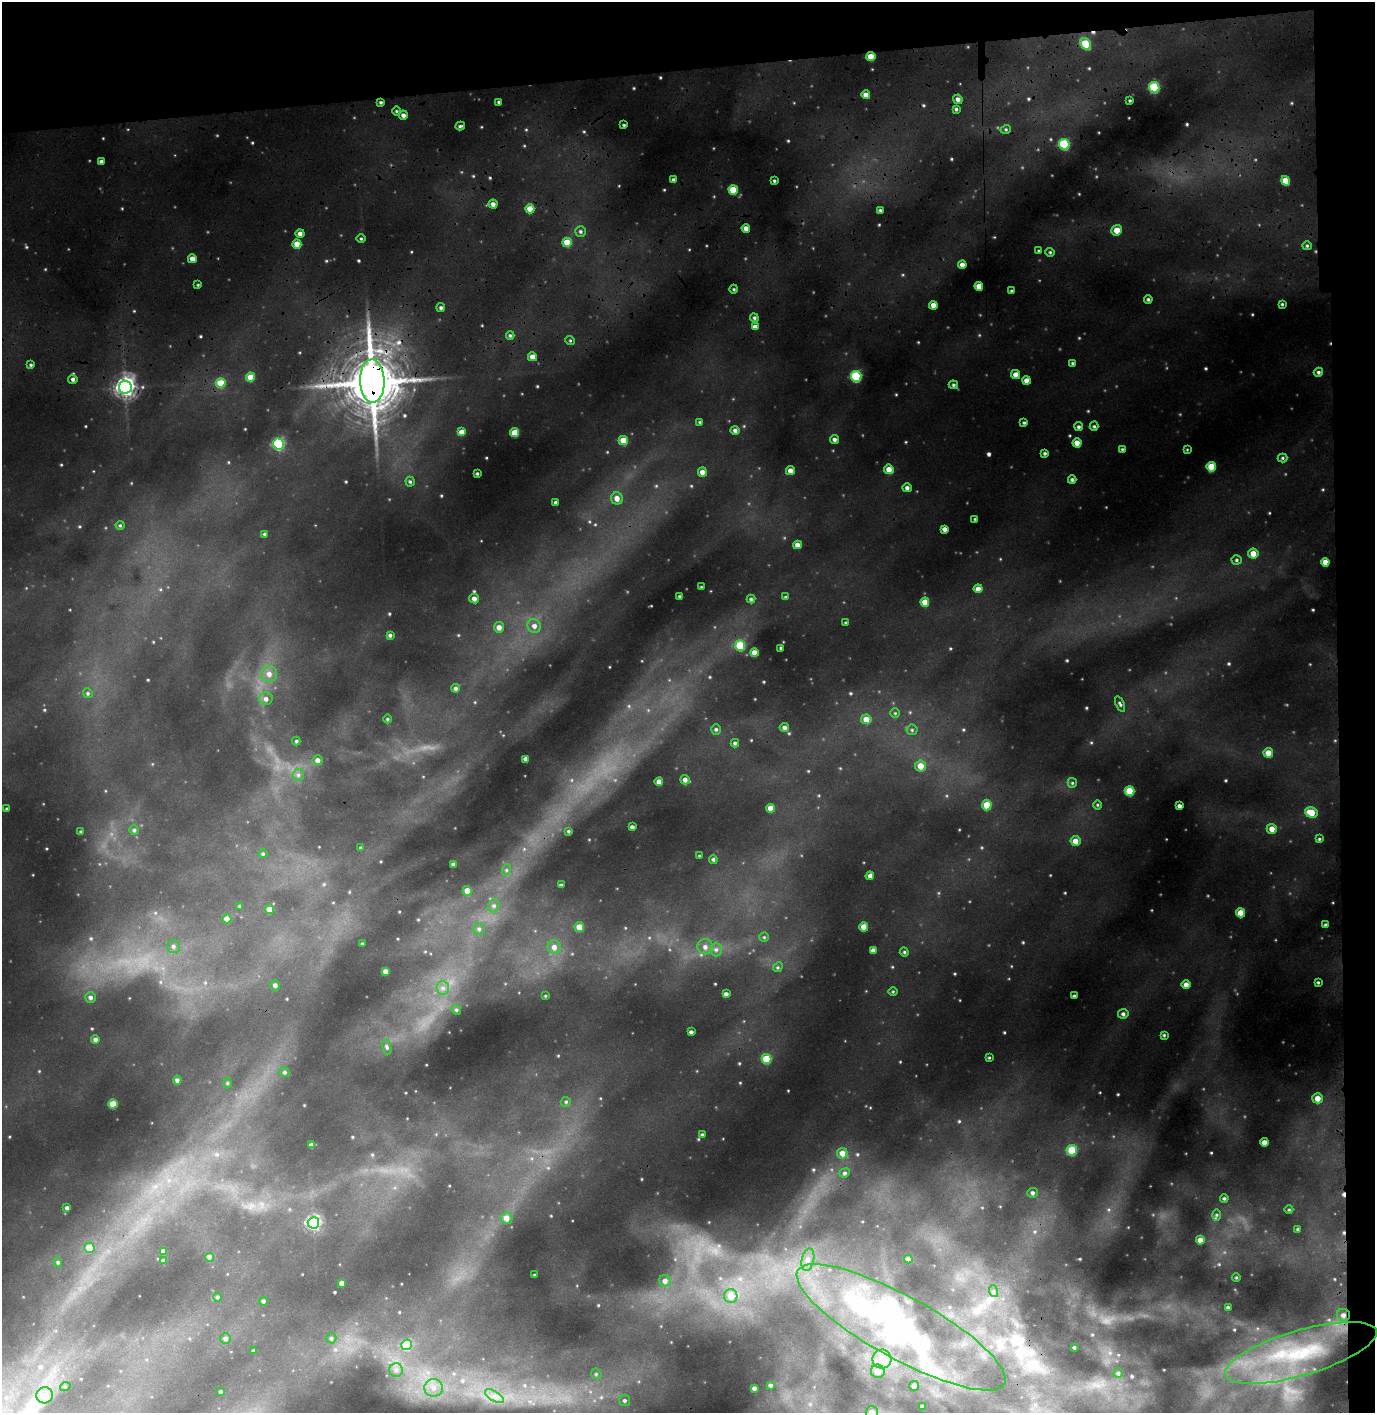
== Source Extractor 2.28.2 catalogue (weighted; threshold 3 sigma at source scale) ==
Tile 3 of 3 x 3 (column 3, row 1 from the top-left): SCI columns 2907-4279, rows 3383-4793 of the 4545 x 5356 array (HDU 1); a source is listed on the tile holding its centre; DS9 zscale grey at full resolution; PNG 1377 x 1415 px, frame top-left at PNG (2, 2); each listed source drawn as its Kron ellipse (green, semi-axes under 4 px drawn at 4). Shown black and unused: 8% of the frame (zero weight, under 3 of 4 exposures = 24% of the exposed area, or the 3 px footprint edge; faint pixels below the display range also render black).
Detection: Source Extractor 2.28.2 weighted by HDU 2 'WHT'; one run over the whole footprint, this tile lists its part. Background 0.27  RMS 0.031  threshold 0.14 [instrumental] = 3 sigma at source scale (4.5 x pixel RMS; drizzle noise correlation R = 1.50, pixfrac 1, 0.05/0.05 arcsec/px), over >= 5 px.
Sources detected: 252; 3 cosmic-ray / hot-pixel residue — neither listed nor drawn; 1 inside a brighter listed object's ellipse — not listed separately; the other 248 listed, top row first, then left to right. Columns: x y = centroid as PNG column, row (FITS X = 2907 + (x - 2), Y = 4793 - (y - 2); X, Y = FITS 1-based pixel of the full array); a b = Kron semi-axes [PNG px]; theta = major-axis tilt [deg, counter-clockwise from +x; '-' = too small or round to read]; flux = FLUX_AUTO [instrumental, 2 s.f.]
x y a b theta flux
1086 44 7 4 -51 70
871 57 4 4 - 38
1154 87 5 5 - 120
866 95 4 4 - 14
958 99 5 4 - 9.3
1130 100 4 3 - 2.4
381 102 4 3 - 3.6
499 102 4 3 - 3.3
956 109 4 4 - 3.9
396 111 5 3 - 3.1
403 115 4 4 - 8.1
624 125 3 3 - 3
460 126 4 3 - 4.6
1006 129 5 3 - 3.2
1064 144 5 5 - 140
101 161 3 3 - 6.1
674 180 4 4 - 6.7
774 181 3 3 - 3.4
1286 181 5 4 - 34
733 190 5 4 - 53
493 204 4 4 - 10
530 209 4 4 - 26
880 210 3 3 - 3.3
746 228 4 4 - 12
1117 230 5 5 - 26
580 231 5 5 - 4.9
300 233 4 4 - 9
361 238 4 3 - 2.9
567 242 5 4 - 46
297 244 4 4 - 29
1307 246 5 4 - 3.8
1039 251 4 4 - 2.9
1050 252 4 4 - 3.3
192 259 4 4 - 16
962 265 4 4 - 11
198 285 4 3 - 2.5
979 286 4 4 - 25
734 289 4 3 - 2.5
1011 291 3 3 - 2.7
1148 299 4 3 - 3.6
1282 304 3 3 - 3.1
933 305 4 4 - 19
441 308 4 4 - 4.8
754 318 4 4 - 4.2
755 327 4 4 - 10
510 335 4 4 - 4.1
570 340 5 3 - 2.6
532 357 4 4 - 16
1072 363 4 3 - 3
31 365 4 3 - 3.3
1318 372 5 4 - 4.8
1015 374 5 4 - 14
856 376 5 5 - 160
251 377 4 4 - 37
73 379 4 4 - 6.9
1026 380 4 4 - 15
372 381 21 12 -88 11000
221 383 5 4 - 61
953 385 5 4 - 4
125 387 6 6 - 940
700 422 4 4 - 2.7
1024 423 3 3 - 3.1
1094 426 4 4 - 3.5
1079 427 4 4 - 4.9
735 430 4 4 - 7.7
462 432 4 4 - 19
515 433 4 4 - 45
834 439 4 4 - 6.7
623 440 5 4 - 42
1077 443 4 4 - 21
278 444 5 5 - 220
1122 449 4 3 - 2.4
1187 450 4 3 - 1.9
1045 453 4 4 - 4.1
1283 458 5 4 - 3.3
1211 467 5 4 - 53
889 469 5 4 - 24
790 471 4 4 - 14
702 472 5 4 - 17
477 474 3 2 - 3.2
1072 480 4 3 - 4.8
410 482 5 4 - 4
907 488 4 4 - 7.5
617 498 6 6 - 19
556 503 3 3 - 6.2
975 519 4 2 - 2
120 525 4 4 - 3.1
944 529 4 4 - 11
264 534 4 3 - 3.6
798 545 4 4 - 15
1253 554 5 5 - 26
1237 560 5 4 - 3.9
1325 562 4 4 - 18
701 587 2 2 - 1.6
978 589 4 4 - 15
680 596 3 3 - 4.1
785 597 4 3 - 2.7
474 599 5 4 - 11
751 599 4 4 - 4.4
925 602 4 4 - 31
846 623 4 3 - 2.9
534 626 7 6 - 11
499 627 5 5 - 14
390 635 4 3 - 4.5
740 645 5 5 - 100
781 648 4 3 - 3.3
754 653 4 4 - 22
269 674 8 8 - 16
456 688 4 4 - 5.6
88 693 5 4 - 4.1
266 699 6 6 - 11
1120 704 8 3 -68 4.7
895 713 4 4 - 3.4
387 719 4 3 - 2.6
866 719 5 5 - 29
784 727 5 4 - 8.4
716 729 5 4 - 4.5
912 730 5 5 - 4.9
296 741 4 4 - 3.6
735 743 4 3 - 4
1268 753 5 4 - 24
526 759 4 4 - 13
318 760 5 5 - 11
921 766 5 5 - 33
298 775 6 5 - 6.7
685 780 5 4 - 10
659 782 4 4 - 14
1072 783 5 4 - 3.4
1130 791 5 5 - 64
987 805 5 5 - 41
1097 805 5 3 - 2.6
1179 806 4 3 - 7.2
770 808 4 4 - 28
7 809 4 3 - 2.7
1311 812 6 5 - 40
632 827 3 3 - 7.1
1272 829 5 5 - 18
134 830 5 5 - 4.8
568 831 4 3 - 3.4
81 832 3 3 - 2.6
1319 839 4 3 - 2.9
1075 841 5 5 - 20
361 848 4 4 - 3.9
263 854 4 4 - 3.2
700 856 3 3 - 3.2
713 859 4 4 - 4.6
454 864 4 3 - 6.3
506 870 6 3 71 3.4
870 876 4 3 - 8.2
561 885 3 3 - 3.3
467 891 5 4 - 24
240 906 4 3 - 2.9
494 906 7 5 69 6.9
269 909 4 4 - 22
1241 913 4 4 - 34
227 919 4 4 - 23
1325 925 4 3 - 4.2
579 927 5 5 - 26
864 927 4 4 - 30
479 929 6 6 - 6.5
764 937 4 4 - 3.2
362 944 3 2 - 2.6
173 946 6 6 - 7.4
554 947 7 6 - 15
705 947 8 7 - 13
716 950 7 6 - 8.2
873 950 4 4 - 8.8
904 952 5 4 - 3.5
778 967 5 4 - 3.8
385 971 4 4 - 11
1318 982 3 3 - 3
275 985 5 5 - 7.4
1186 985 4 4 - 14
443 988 7 6 - 11
893 991 5 3 - 2.7
726 994 4 4 - 7.8
545 996 3 3 - 2.4
1074 996 3 3 - 3.8
91 997 5 5 - 7.1
456 1010 5 4 - 4.1
1123 1014 5 4 - 5.9
691 1032 3 3 - 6.2
1164 1035 3 3 - 3.1
95 1039 4 4 - 8.2
387 1047 8 4 -76 5.4
989 1058 3 3 - 2.6
766 1059 5 5 - 71
285 1072 5 4 - 4.5
177 1080 4 4 - 6.7
228 1083 5 3 - 2.9
1318 1098 5 5 - 22
566 1102 5 5 - 4.3
113 1104 4 4 - 47
702 1135 3 3 - 3.4
1264 1142 4 4 - 14
311 1145 4 3 - 8.2
1072 1150 5 5 - 71
842 1153 5 5 - 21
845 1173 5 4 - 4.4
1033 1193 5 5 - 6.6
1224 1198 4 3 - 3.4
67 1208 4 3 - 6
1289 1210 4 3 - 2.1
1216 1215 6 4 89 3.9
507 1218 6 5 - 22
313 1223 6 5 - 420
1298 1229 3 3 - 2.7
1200 1240 4 4 - 16
89 1248 5 5 - 32
164 1251 4 4 - 14
210 1257 4 4 - 25
908 1259 4 4 - 12
808 1260 11 6 77 14
163 1261 4 4 - 7.6
58 1262 5 4 - 3.8
534 1275 2 2 - 2.1
1236 1277 4 3 - 2.5
665 1281 6 6 - 12
342 1283 4 4 - 18
993 1291 6 4 -72 4.7
731 1296 7 6 - 28
218 1297 5 3 - 2.9
264 1301 4 4 - 5.3
1228 1307 4 3 - 4
1343 1315 6 6 - 10
901 1327 118 31 -29 540
225 1338 5 5 - 5.8
331 1338 5 5 - 4.1
406 1345 5 5 - 96
1074 1347 3 2 - 2.8
253 1351 4 3 - 3.9
1301 1353 79 22 16 380
882 1359 9 9 - 28
396 1370 7 7 - 11
878 1371 7 6 - 23
1118 1373 5 4 - 3.9
596 1374 6 5 - 4.4
770 1385 3 3 - 4.3
914 1386 5 5 - 12
65 1387 5 3 - 2.7
434 1388 9 9 - 23
754 1388 3 3 - 6.3
221 1391 3 3 - 3.7
45 1395 8 8 - 16
495 1396 11 5 -31 16
625 1400 5 5 - 5.4
922 1407 4 3 - 7
872 1412 6 6 - 15
Overlapping masked pixels (flux is a lower limit): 3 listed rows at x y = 871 57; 372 381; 1343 1315
Isophote crosses this tile's border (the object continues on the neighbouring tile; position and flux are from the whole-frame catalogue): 1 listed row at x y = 872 1412